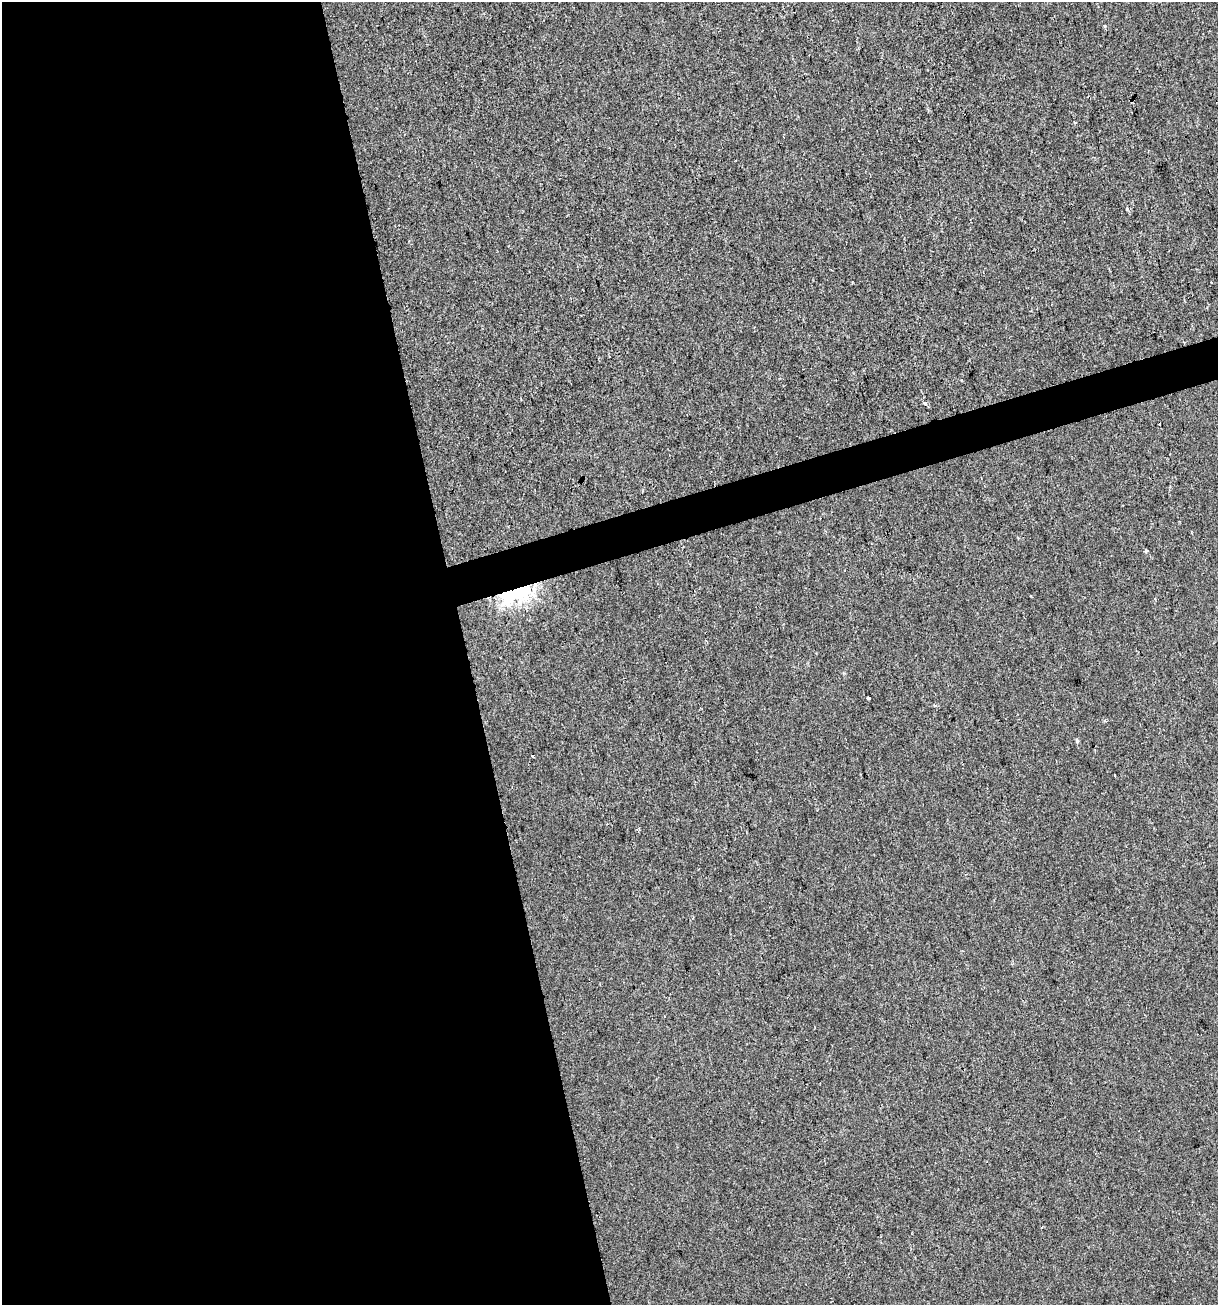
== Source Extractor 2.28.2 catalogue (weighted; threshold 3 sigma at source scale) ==
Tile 9 of 4 x 4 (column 1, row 3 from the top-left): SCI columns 102-1317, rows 1304-2606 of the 5017 x 5211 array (HDU 1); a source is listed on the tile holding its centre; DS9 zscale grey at full resolution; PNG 1220 x 1307 px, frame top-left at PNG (2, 2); no overlay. Shown black and unused: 40% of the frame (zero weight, under 2 of 3 exposures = <1% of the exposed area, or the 3 px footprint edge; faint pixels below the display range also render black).
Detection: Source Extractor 2.28.2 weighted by HDU 2 'WHT'; one run over the whole footprint, this tile lists its part. Background -6.11e-04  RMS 0.0042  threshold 0.0187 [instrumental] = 3 sigma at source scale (4.5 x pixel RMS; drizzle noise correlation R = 1.50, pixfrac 1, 0.0396/0.0396 arcsec/px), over >= 5 px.
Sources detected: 12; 2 cosmic-ray / hot-pixel residue — not listed; the other 10 listed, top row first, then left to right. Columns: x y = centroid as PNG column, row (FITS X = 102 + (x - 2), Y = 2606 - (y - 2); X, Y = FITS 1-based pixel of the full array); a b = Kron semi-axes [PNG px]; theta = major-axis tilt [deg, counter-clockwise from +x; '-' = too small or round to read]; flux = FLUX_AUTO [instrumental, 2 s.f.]
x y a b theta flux
1105 26 4 3 - 0.58
1075 123 3 3 - 0.41
925 403 3 3 - 4.1
1146 551 5 4 - 0.82
516 594 38 19 21 34
868 698 4 3 - 1.7
935 705 4 3 - 0.77
1077 741 5 4 - 0.68
533 756 3 3 - 0.87
638 830 5 3 - 0.56
Overlapping masked pixels (flux is a lower limit): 1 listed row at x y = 516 594
Unlisted compact peaks at least as high as the median listed source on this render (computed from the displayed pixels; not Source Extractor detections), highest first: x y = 1127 209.